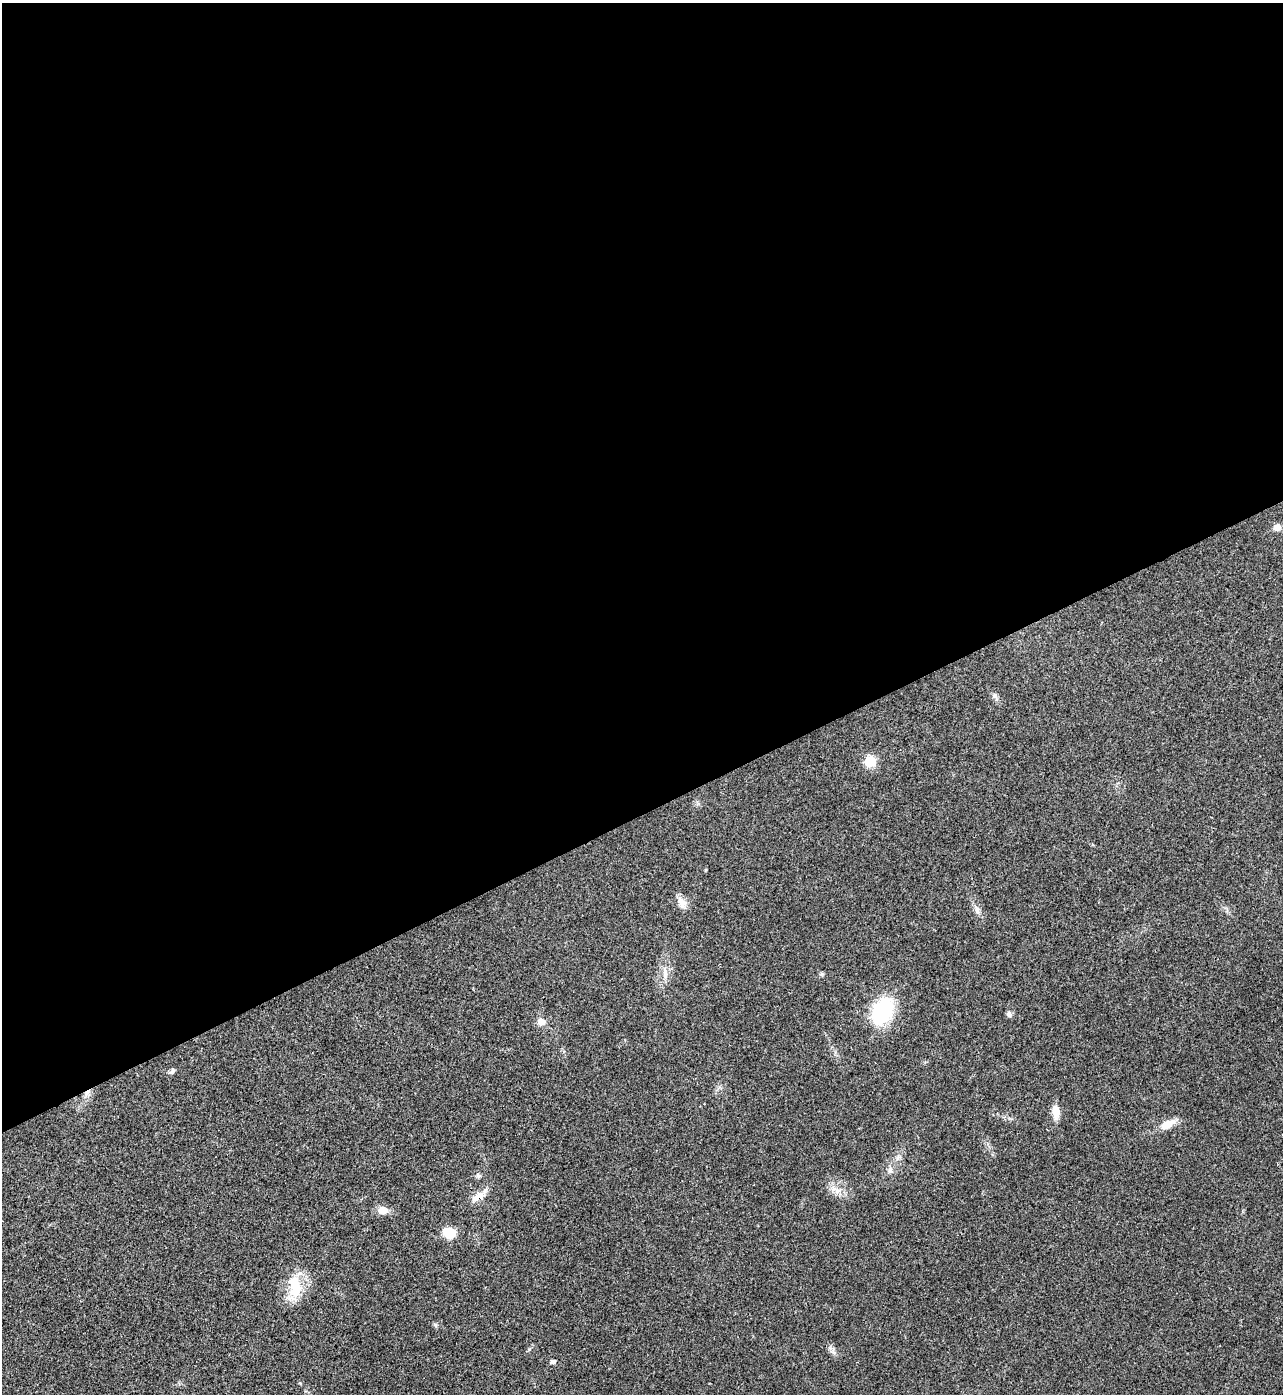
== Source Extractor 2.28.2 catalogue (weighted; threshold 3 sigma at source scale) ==
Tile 2 of 4 x 4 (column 2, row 1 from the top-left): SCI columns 1566-2846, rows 4178-5569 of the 5563 x 5574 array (HDU 1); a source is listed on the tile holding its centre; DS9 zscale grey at full resolution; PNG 1285 x 1396 px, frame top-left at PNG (2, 3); no overlay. Shown black and unused: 58% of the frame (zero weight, under 3 of 4 exposures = <1% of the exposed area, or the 3 px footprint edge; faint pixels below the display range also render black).
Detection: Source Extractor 2.28.2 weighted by HDU 2 'WHT'; one run over the whole footprint, this tile lists its part. Background 0.0211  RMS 0.0042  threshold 0.0189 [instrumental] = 3 sigma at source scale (4.5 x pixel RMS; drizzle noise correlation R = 1.50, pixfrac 1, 0.05/0.05 arcsec/px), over >= 5 px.
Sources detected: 23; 1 cosmic-ray / hot-pixel residue — not listed; the other 22 listed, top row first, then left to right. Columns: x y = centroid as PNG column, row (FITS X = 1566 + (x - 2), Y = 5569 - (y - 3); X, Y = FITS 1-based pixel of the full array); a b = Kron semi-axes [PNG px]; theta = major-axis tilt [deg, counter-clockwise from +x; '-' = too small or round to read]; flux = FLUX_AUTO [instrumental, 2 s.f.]
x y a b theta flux
1277 527 9 8 - 2.1
995 696 9 6 -70 1.2
870 762 12 12 - 6.7
682 902 17 9 -59 3.2
977 910 11 6 -82 1.7
665 972 16 5 89 2.5
822 974 6 4 -72 0.57
883 1011 26 18 62 30
1009 1014 9 6 -72 1.1
541 1022 10 9 - 2.8
172 1071 9 5 51 0.98
1056 1112 16 8 -85 4.4
1167 1124 17 8 27 5.4
890 1170 10 6 81 1.5
478 1175 7 5 -67 0.88
837 1191 10 7 16 2.2
477 1197 21 8 34 4.4
382 1210 12 9 -14 3.5
449 1233 12 10 -14 9.5
295 1286 30 15 -83 13
435 1325 7 4 -89 0.64
553 1362 5 4 - 1.3
Overlapping masked pixels (flux is a lower limit): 1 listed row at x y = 477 1197
Unlisted compact peaks at least as high as the median listed source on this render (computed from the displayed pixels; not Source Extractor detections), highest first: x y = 529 1349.